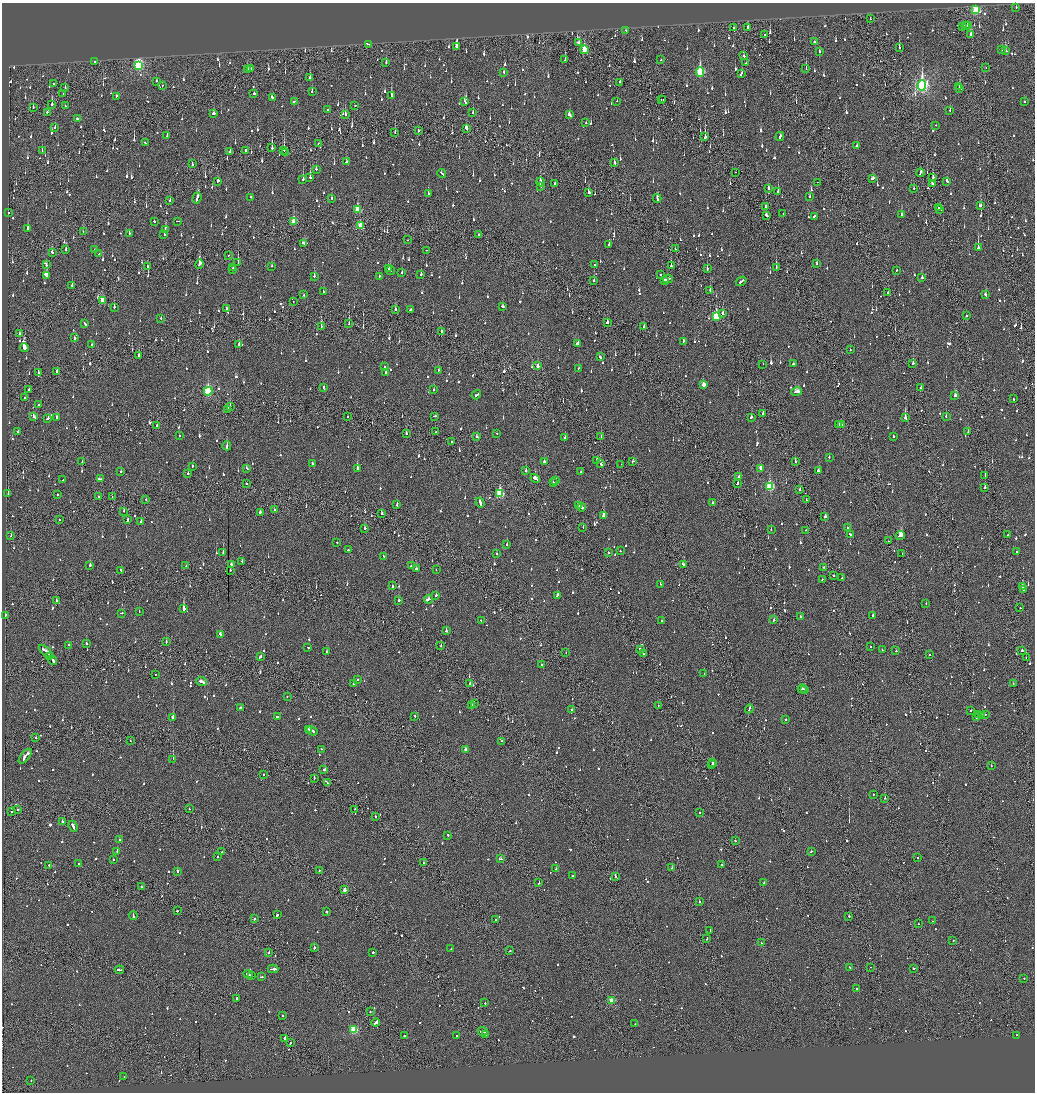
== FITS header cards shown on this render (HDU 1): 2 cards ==
NAXIS1  =                 2065
NAXIS2  =                 2180

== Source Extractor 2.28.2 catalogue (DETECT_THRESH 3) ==
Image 2065 x 2180 px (HDU 1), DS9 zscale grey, zoomed out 1/2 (1 PNG px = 2 x 2 image px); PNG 1037 x 1094 px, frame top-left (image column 1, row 2179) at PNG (2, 3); each listed source drawn as its Kron ellipse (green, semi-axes under 4 px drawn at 4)
Background -0.116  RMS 0.073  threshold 0.219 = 3 sigma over >= 5 px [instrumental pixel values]
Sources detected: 1723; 83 cannot appear on this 1/2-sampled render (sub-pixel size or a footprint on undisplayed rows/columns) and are neither listed nor drawn; of the other 1640, the 500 brightest by FLUX_AUTO listed and drawn (1140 fainter detections omitted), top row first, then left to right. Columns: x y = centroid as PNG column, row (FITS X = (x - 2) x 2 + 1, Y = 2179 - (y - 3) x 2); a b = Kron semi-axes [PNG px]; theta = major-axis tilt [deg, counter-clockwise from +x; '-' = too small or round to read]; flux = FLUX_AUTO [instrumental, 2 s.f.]
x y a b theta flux
1016 8 2 1 - 66
976 10 3 3 - 1200
870 19 2 2 - 130
968 25 2 2 - 76
965 26 3 1 - 130
962 27 3 2 - 130
733 28 2 2 - 140
748 28 3 2 - 200
626 30 3 2 - 270
765 34 2 1 - 110
971 34 3 2 - 81
579 42 3 2 - 82
814 42 2 2 - 110
368 44 3 2 - 130
457 46 3 2 - 800
899 48 3 2 - 320
584 50 4 2 - 350
1002 50 2 2 - 68
1005 50 3 2 - 89
820 52 3 2 - 82
744 56 3 2 - 83
661 59 2 2 - 88
565 60 3 2 - 66
94 62 2 2 - 67
386 62 3 2 - 110
746 63 2 1 - 110
139 65 4 3 - 1700
250 68 3 2 - 79
986 68 2 1 - 98
806 69 3 2 - 230
247 70 3 2 - 210
504 72 2 2 - 66
700 72 5 3 - 1100
741 74 4 2 - 100
310 78 4 2 - 100
156 81 2 2 - 88
620 82 2 2 - 100
53 84 2 2 - 130
162 85 2 2 - 80
922 85 5 4 - 3800
959 87 2 2 - 76
65 88 3 2 - 75
960 89 3 2 - 280
312 92 2 2 - 69
63 94 2 1 - 67
254 94 2 2 - 95
116 96 4 2 - 120
391 96 3 2 - 610
272 97 3 2 - 130
661 99 2 1 - 120
663 99 2 2 - 83
294 101 3 2 - 80
617 101 2 1 - 99
1024 101 2 1 - 70
465 102 4 2 - 76
52 104 3 2 - 170
355 105 2 2 - 84
65 106 2 2 - 66
33 107 2 1 - 150
327 110 2 2 - 360
950 110 3 2 - 71
47 112 2 2 - 81
214 113 3 3 - 110
473 113 2 2 - 93
345 114 3 2 - 110
569 115 3 2 - 110
77 118 2 2 - 270
586 123 2 2 - 68
936 125 2 1 - 130
55 127 2 2 - 78
466 128 4 2 - 160
418 130 2 2 - 99
395 133 3 1 - 150
167 136 3 2 - 98
705 137 4 2 - 340
780 137 5 2 - 210
145 143 3 2 - 93
318 143 2 1 - 73
857 146 2 2 - 80
272 148 4 2 - 310
42 150 2 2 - 67
246 150 2 2 - 81
284 150 3 1 - 480
230 151 4 1 - 140
286 153 2 1 - 73
346 162 3 2 - 200
614 163 3 2 - 84
192 164 3 2 - 110
316 169 2 2 - 72
736 172 2 1 - 130
442 173 4 2 - 280
920 173 4 2 - 270
310 177 3 2 - 220
933 177 3 2 - 210
873 178 3 2 - 120
303 179 2 2 - 250
218 181 3 2 - 190
947 181 4 2 - 130
540 182 4 2 - 320
818 182 2 1 - 130
554 183 2 2 - 93
932 183 3 2 - 150
540 187 2 2 - 2200
914 188 2 1 - 140
768 189 3 2 - 160
589 192 3 2 - 930
778 192 2 2 - 410
428 194 3 2 - 69
251 197 3 2 - 110
810 197 2 2 - 82
197 198 6 2 72 220
332 198 2 2 - 76
657 198 4 2 - 150
170 200 3 2 - 71
980 205 3 2 - 94
765 206 3 2 - 93
939 208 2 2 - 100
357 209 4 3 - 380
940 209 3 1 - 120
8 213 2 2 - 70
783 214 2 2 - 110
766 215 4 2 - 140
901 215 3 2 - 96
814 216 4 2 - 150
154 221 2 2 - 71
177 221 3 1 - 460
294 221 3 3 - 370
360 226 4 2 - 290
28 229 3 2 - 220
165 229 2 2 - 78
83 232 2 2 - 71
129 233 2 2 - 69
479 234 2 2 - 80
164 235 2 2 - 70
407 240 2 1 - 86
304 243 4 2 - 200
609 245 2 2 - 190
978 248 2 2 - 1400
675 249 2 2 - 70
66 250 2 2 - 130
95 250 3 2 - 120
426 250 2 1 - 73
52 252 2 2 - 120
99 254 2 2 - 100
228 255 2 2 - 68
238 262 3 1 - 180
817 263 3 2 - 110
199 264 5 2 - 410
595 264 2 2 - 480
46 265 2 2 - 84
272 266 2 2 - 250
671 266 3 2 - 190
147 267 3 2 - 73
233 267 3 2 - 120
776 267 3 2 - 180
233 269 2 2 - 99
389 269 3 2 - 97
707 269 2 2 - 100
390 270 4 2 - 130
896 270 3 2 - 64
402 273 2 2 - 67
421 274 3 2 - 88
46 275 4 2 - 310
661 275 2 2 - 120
314 276 3 2 - 170
379 276 2 2 - 64
922 278 3 2 - 79
668 279 5 2 - 220
594 280 3 2 - 77
664 280 4 1 - 110
741 281 5 2 - 190
72 285 3 2 - 64
710 290 2 2 - 84
323 292 3 2 - 140
888 292 2 2 - 83
304 295 2 2 - 74
985 295 3 2 - 99
102 300 3 2 - 190
293 302 2 2 - 76
502 306 3 2 - 83
114 307 2 2 - 370
226 309 3 2 - 100
395 310 3 2 - 400
411 310 3 2 - 110
722 313 2 2 - 180
716 316 4 3 - 760
966 316 2 2 - 67
161 319 2 1 - 290
607 322 3 2 - 180
85 324 3 2 - 120
349 324 3 1 - 140
644 326 2 1 - 210
321 327 2 1 - 160
442 331 2 2 - 99
20 334 2 2 - 96
75 338 3 2 - 69
683 341 2 2 - 73
239 344 2 2 - 80
578 344 4 2 - 170
91 345 2 2 - 93
24 347 4 2 - 4800
850 350 2 2 - 96
139 356 3 2 - 140
600 357 3 2 - 130
793 363 2 1 - 73
913 363 2 2 - 430
763 364 2 1 - 70
537 366 3 2 - 91
384 367 2 2 - 99
579 368 2 2 - 69
438 370 2 2 - 73
57 371 3 2 - 81
38 373 4 2 - 85
386 373 3 2 - 190
703 384 3 2 - 150
323 387 3 2 - 78
921 388 2 2 - 84
29 389 2 2 - 200
434 390 2 2 - 88
208 391 4 3 - 1200
797 392 5 2 - 240
476 395 5 2 - 210
955 396 2 2 - 130
25 398 2 2 - 140
1013 399 2 2 - 73
38 405 2 2 - 250
230 406 2 1 - 140
228 410 3 2 - 100
763 413 2 2 - 77
33 416 4 2 - 150
347 416 2 2 - 97
434 416 3 2 - 130
946 416 2 2 - 87
57 417 3 2 - 110
751 417 3 2 - 69
905 417 3 2 - 510
47 418 3 2 - 100
839 424 4 2 - 87
157 425 2 1 - 160
842 425 4 2 - 120
436 431 2 1 - 68
18 432 2 2 - 92
968 432 2 2 - 83
406 433 3 2 - 110
496 433 2 2 - 67
179 436 2 2 - 110
601 436 2 2 - 110
477 437 3 2 - 100
893 437 2 2 - 110
565 438 2 2 - 140
451 442 2 2 - 100
227 446 4 2 - 180
829 457 2 2 - 160
597 460 4 2 - 110
633 461 3 2 - 75
82 462 2 2 - 66
544 462 2 2 - 430
795 462 2 2 - 140
312 464 2 2 - 170
601 464 3 2 - 87
621 464 2 1 - 130
192 466 2 2 - 77
246 468 3 2 - 110
761 468 3 2 - 140
357 469 3 2 - 880
526 471 2 2 - 160
581 471 2 2 - 66
819 471 3 2 - 100
121 472 2 2 - 72
188 474 2 2 - 71
985 475 2 1 - 110
739 476 2 2 - 95
535 478 5 2 - 220
100 479 2 2 - 270
63 480 2 2 - 69
556 481 2 2 - 110
246 483 2 2 - 170
553 483 2 2 - 83
737 484 2 2 - 130
770 486 4 3 - 930
985 487 2 2 - 190
799 490 3 2 - 76
8 494 2 2 - 160
57 494 2 2 - 69
500 494 4 3 - 850
98 497 2 2 - 78
112 497 2 1 - 67
146 499 2 1 - 120
806 500 2 1 - 230
712 502 2 2 - 87
480 503 5 2 - 210
397 504 3 2 - 94
578 505 3 2 - 140
581 507 4 2 - 170
274 510 2 1 - 95
124 511 3 2 - 240
260 512 3 2 - 110
382 513 2 2 - 140
603 516 2 2 - 580
825 517 3 2 - 120
59 520 2 1 - 140
127 520 3 2 - 100
141 522 2 2 - 140
583 527 2 2 - 98
848 527 2 2 - 79
364 528 2 2 - 410
771 530 2 2 - 85
805 530 2 2 - 64
850 534 3 2 - 77
900 535 5 2 - 890
1008 535 2 1 - 71
11 536 2 1 - 76
888 541 2 1 - 71
337 542 2 2 - 110
507 545 2 2 - 290
348 550 3 2 - 83
620 551 2 2 - 130
1017 551 2 2 - 72
223 552 2 2 - 190
608 553 2 2 - 130
902 553 2 2 - 71
496 554 2 2 - 110
384 556 3 2 - 96
242 561 2 2 - 84
231 564 2 2 - 150
683 564 3 2 - 100
90 565 2 2 - 320
186 565 2 2 - 66
412 566 3 2 - 67
823 567 2 2 - 74
416 568 3 2 - 63
121 570 2 2 - 77
230 570 2 2 - 290
436 570 2 1 - 130
834 576 2 1 - 70
842 578 2 1 - 190
822 580 2 2 - 110
660 584 2 2 - 71
392 586 2 2 - 100
1022 587 2 2 - 190
1024 589 4 2 - 370
436 595 2 2 - 150
557 595 3 2 - 170
429 599 4 2 - 380
56 601 2 1 - 180
398 601 3 2 - 66
926 603 2 2 - 68
1020 608 2 2 - 110
183 609 3 2 - 1100
139 612 2 2 - 210
121 613 3 2 - 77
5 615 2 2 - 120
872 616 2 2 - 210
800 617 2 2 - 70
481 620 2 2 - 66
774 620 2 2 - 140
662 621 2 2 - 290
446 631 2 2 - 140
220 634 4 2 - 120
166 641 2 1 - 170
86 643 2 2 - 110
69 645 2 2 - 90
441 646 2 2 - 64
308 647 2 2 - 77
870 647 2 2 - 100
640 650 3 2 - 350
882 650 2 2 - 67
1022 650 2 2 - 130
896 651 2 2 - 110
46 652 9 2 -45 330
327 652 3 2 - 110
566 653 2 1 - 220
643 654 2 1 - 250
930 655 2 2 - 73
260 656 3 2 - 110
50 657 3 1 - 140
1026 658 2 1 - 150
53 660 5 2 - 170
541 665 2 2 - 110
704 673 2 2 - 65
155 675 2 1 - 110
357 680 2 2 - 69
202 682 5 2 - 250
470 683 2 2 - 95
353 684 3 2 - 160
1013 684 2 1 - 100
802 689 4 2 - 170
805 690 2 1 - 81
287 696 2 1 - 73
474 703 2 2 - 120
472 705 2 2 - 68
658 705 2 1 - 88
240 708 3 2 - 67
749 709 4 2 - 180
572 710 2 2 - 200
971 710 2 1 - 140
978 715 2 2 - 230
985 715 2 2 - 66
415 716 2 2 - 65
982 716 2 2 - 120
277 717 3 2 - 100
977 717 3 3 - 330
173 718 3 2 - 450
786 719 2 2 - 220
308 729 2 2 - 89
312 731 6 2 -27 160
36 738 2 2 - 63
130 741 2 1 - 100
502 741 3 2 - 100
321 749 2 2 - 81
466 750 3 2 - 130
25 756 9 2 51 570
173 759 2 1 - 200
712 762 2 2 - 220
712 765 2 2 - 360
991 766 2 2 - 140
324 770 3 2 - 150
264 774 2 2 - 100
314 778 3 1 - 94
327 783 2 2 - 67
873 794 2 2 - 260
885 798 2 1 - 290
189 809 2 1 - 100
355 809 2 2 - 91
17 810 2 2 - 78
12 812 2 2 - 75
700 813 2 2 - 130
375 817 2 1 - 110
62 821 2 2 - 77
73 826 5 2 - 470
447 835 2 2 - 160
120 840 2 2 - 64
735 841 2 2 - 190
811 851 2 2 - 64
117 852 2 2 - 220
222 852 2 2 - 110
217 857 2 2 - 99
918 858 2 2 - 64
500 859 3 2 - 97
113 860 2 2 - 250
423 863 2 2 - 72
79 864 2 2 - 100
49 865 2 2 - 95
722 865 2 2 - 80
672 868 2 1 - 170
556 869 2 2 - 190
319 870 2 2 - 72
177 871 3 2 - 200
572 876 2 2 - 66
616 876 2 1 - 290
539 882 3 1 - 88
764 883 2 2 - 220
141 886 2 2 - 190
345 890 2 2 - 130
699 901 2 2 - 150
177 911 2 2 - 66
326 912 2 2 - 110
133 915 4 2 - 110
277 915 2 2 - 360
849 916 2 2 - 230
254 919 2 2 - 93
496 920 2 2 - 120
932 921 3 2 - 67
919 924 2 2 - 73
710 931 3 1 - 95
707 938 3 1 - 130
953 940 2 2 - 170
761 943 2 1 - 90
314 947 2 2 - 410
451 949 2 2 - 150
509 951 2 2 - 160
373 952 2 2 - 180
269 953 2 2 - 64
870 967 2 1 - 79
850 968 3 2 - 110
273 969 5 2 - 280
914 969 3 2 - 160
119 970 4 2 - 180
248 974 5 2 - 180
251 975 2 1 - 92
261 977 3 1 - 82
1024 978 2 1 - 85
856 988 3 2 - 240
236 999 4 2 - 200
612 1001 3 3 - 460
485 1003 3 2 - 92
370 1012 2 1 - 110
282 1015 2 2 - 130
376 1022 4 2 - 470
635 1024 2 2 - 150
354 1030 3 3 - 850
483 1031 5 2 - 400
405 1035 3 2 - 140
486 1035 2 1 - 140
1017 1035 2 2 - 280
456 1036 2 2 - 82
284 1038 3 2 - 740
290 1043 2 2 - 100
124 1077 2 2 - 70
31 1081 2 2 - 90
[1140 fainter detections neither listed nor drawn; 83 sub-pixel or undisplayed-footprint detections neither listed nor drawn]